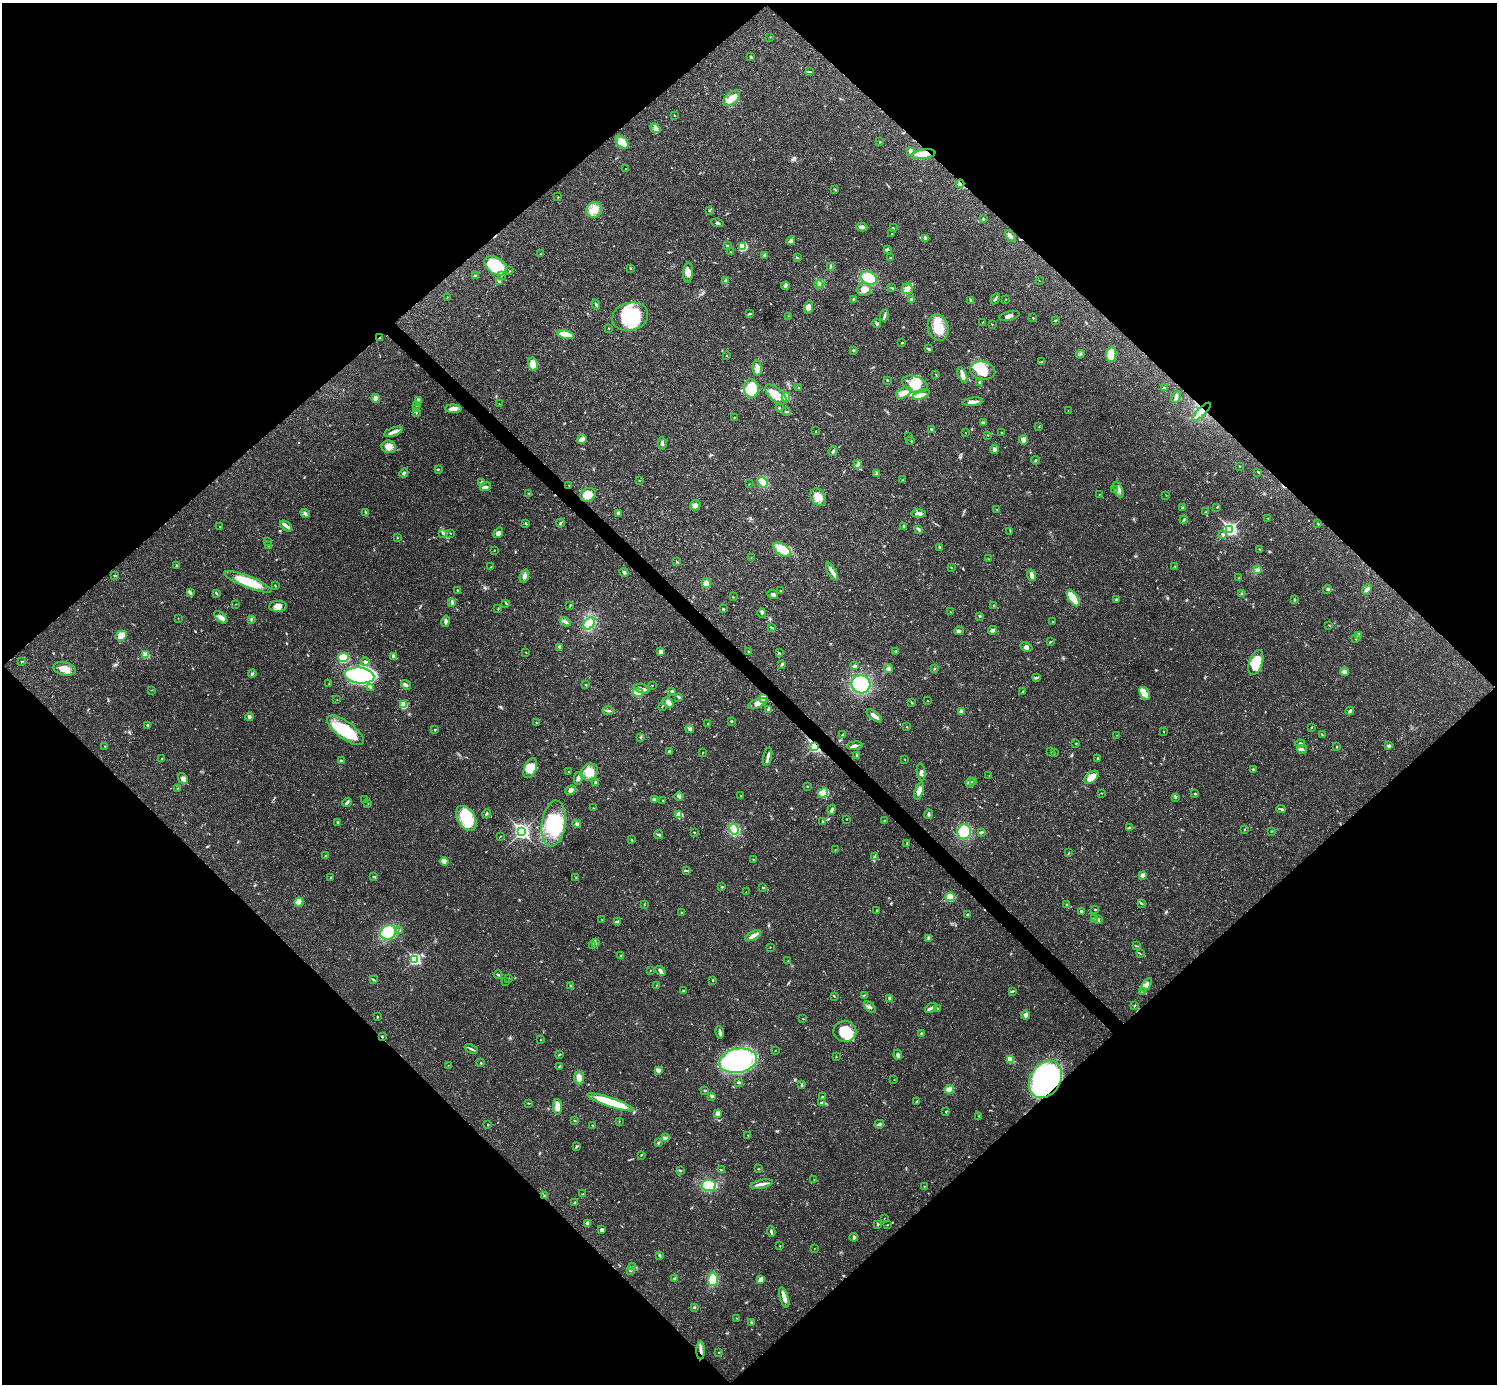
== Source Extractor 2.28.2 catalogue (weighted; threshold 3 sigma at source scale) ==
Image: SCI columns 1-5978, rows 158-5682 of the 5981 x 5981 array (HDU 1 of 3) = the unmasked area's bounding box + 8 px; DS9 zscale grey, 4 x 4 block average (1 PNG px = mean of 4 x 4 image px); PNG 1499 x 1386 px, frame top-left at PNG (2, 3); each listed source drawn as its Kron ellipse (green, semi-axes under 4 px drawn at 4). Shown black and unused: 51% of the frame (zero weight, under 3 of 4 exposures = <1% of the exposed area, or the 3 px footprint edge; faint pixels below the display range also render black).
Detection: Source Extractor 2.28.2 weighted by HDU 2 'WHT'. Background 0.0208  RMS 0.0022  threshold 0.0101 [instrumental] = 3 sigma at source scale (4.5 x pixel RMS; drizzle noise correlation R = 1.50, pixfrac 1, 0.05/0.05 arcsec/px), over >= 5 px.
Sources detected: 638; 2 too faint to see at this stretch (4 x 4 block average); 2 inside a brighter object's white glare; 5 cosmic-ray / hot-pixel residue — neither listed nor drawn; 9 coinciding with a brighter row at this scale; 41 inside a brighter listed object's ellipse — not listed separately; of the other 579, all 500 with FLUX_AUTO >= 0.408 (the completeness limit of this list) listed and drawn (79 fainter detections not listed), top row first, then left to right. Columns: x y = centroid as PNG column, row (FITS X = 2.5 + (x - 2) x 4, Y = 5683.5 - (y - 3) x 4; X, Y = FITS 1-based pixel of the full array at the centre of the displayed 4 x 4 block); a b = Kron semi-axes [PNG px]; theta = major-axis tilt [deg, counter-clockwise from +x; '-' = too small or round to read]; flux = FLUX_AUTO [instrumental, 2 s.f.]
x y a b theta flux
770 37 2 2 - 0.55
751 57 3 2 - 1.4
809 72 3 2 - 1.1
732 98 10 5 41 13
674 115 2 2 - 0.47
655 128 5 4 - 4
622 142 7 5 -47 22
880 142 2 2 - 0.75
911 151 4 3 - 4.1
923 154 12 4 7 18
625 169 2 2 - 0.57
960 184 4 3 - 3
835 190 2 2 - 0.59
558 197 2 2 - 0.74
594 210 8 7 - 13
710 210 3 2 - 1.2
983 219 3 2 - 1.3
717 223 6 2 -8 2
862 227 5 3 - 4.2
893 228 3 2 - 1.2
891 233 2 2 - 0.42
1010 236 6 2 -44 2.9
926 238 4 3 - 4.5
791 241 4 3 - 2.9
727 246 2 2 - 4.2
743 247 3 2 - 28
887 249 3 2 - 1.9
730 252 2 2 - 0.73
540 254 2 2 - 0.56
765 255 3 3 - 2.6
797 258 3 2 - 1.2
890 258 3 2 - 0.92
496 266 12 8 -34 58
830 267 2 2 - 0.72
630 268 3 2 - 0.8
510 271 2 2 - 0.84
688 273 10 5 86 7.2
475 275 3 2 - 1.1
502 275 4 2 - 1.2
869 278 8 6 -25 33
726 280 3 3 - 1.6
1039 281 2 2 - 0.43
499 282 2 2 - 8.9
820 283 2 2 - 78
818 284 2 2 - 8.8
785 286 4 2 - 1.2
892 288 2 2 - 0.95
864 289 7 6 - 11
907 289 5 5 - 5.6
447 297 2 2 - 0.74
853 299 3 2 - 0.84
911 299 4 2 - 1.8
995 299 6 2 60 2.6
1006 299 2 2 - 0.7
971 300 2 2 - 8.8
596 305 5 2 - 2.3
808 307 7 4 75 8.8
750 314 4 2 - 1.2
788 316 2 2 - 0.42
884 316 6 2 80 2.7
1009 316 10 3 14 4.7
630 317 18 14 16 73
1033 318 2 2 - 1
1055 320 4 2 - 1.3
983 322 2 2 - 0.44
877 323 5 3 - 2.6
992 324 2 2 - 1.2
938 327 13 10 -73 27
609 328 2 2 - 0.64
566 335 8 3 -11 36
379 338 2 2 - 4.5
902 343 2 2 - 1
929 349 4 2 - 2
853 350 4 2 - 1.3
1080 354 4 2 - 1.8
1111 355 7 5 85 33
726 356 2 2 - 0.42
1042 361 2 2 - 0.86
533 364 7 4 -81 7.8
757 368 8 4 -84 7.5
983 370 13 8 -13 20
936 374 2 2 - 0.46
962 375 8 4 -66 7.1
887 380 2 2 - 1.1
980 382 3 2 - 0.97
915 384 13 8 -19 24
799 388 3 2 - 1.8
1164 388 3 2 - 1.7
751 389 9 7 -80 42
904 393 8 5 30 9.8
776 394 13 6 -41 22
921 394 9 4 22 8.1
786 397 5 4 - 16
1176 397 6 3 63 3.1
376 398 4 3 - 3.7
419 400 4 2 - 2
973 402 10 2 6 8.2
499 404 2 2 - 0.53
416 406 2 2 - 0.43
416 408 2 2 - 0.66
780 408 2 2 - 1.1
453 409 8 4 -1 9.2
1068 411 2 2 - 0.55
786 412 4 2 - 2
1201 412 12 2 44 5.3
417 413 2 2 - 1.1
734 418 2 2 - 0.69
983 423 3 2 - 3.2
1039 427 2 2 - 0.77
931 429 3 2 - 1.7
816 431 2 2 - 0.77
393 432 10 3 20 5
1001 432 2 2 - 0.51
965 433 2 2 - 0.42
988 435 2 2 - 0.46
909 436 2 2 - 0.43
582 439 5 5 - 4.6
1024 440 5 4 - 7
910 441 3 2 - 1.1
662 443 6 2 -83 2.8
389 447 7 6 - 7.8
994 449 4 4 - 2.8
833 451 5 2 - 2
1035 460 4 2 - 1.2
858 464 4 4 - 3.1
1239 466 2 2 - 0.54
438 469 3 2 - 1.3
1258 472 3 2 - 0.88
404 473 5 2 - 1.6
877 473 3 2 - 0.72
639 480 2 2 - 0.44
902 480 2 2 - 0.42
482 482 4 2 - 2
763 482 6 4 -53 23
749 484 2 2 - 0.51
569 485 2 2 - 0.72
485 487 6 3 21 3.5
1114 490 3 2 - 0.81
1118 490 8 4 -65 5.6
528 493 2 2 - 0.67
1099 494 3 2 - 0.61
588 495 8 6 30 17
1166 495 2 2 - 0.51
818 497 9 7 -59 14
695 505 5 5 - 6.2
1217 507 2 2 - 0.44
1183 508 3 2 - 2.6
997 509 2 2 - 0.68
365 512 3 2 - 0.86
1206 512 3 2 - 0.85
618 513 3 2 - 3
918 513 7 3 -5 3.9
305 514 5 3 - 3.1
1268 518 3 2 - 0.92
1184 520 4 2 - 1.4
560 523 4 2 - 1.6
525 524 2 2 - 0.76
1318 524 3 2 - 1.1
219 526 2 2 - 0.56
286 526 7 3 -38 4.4
903 526 3 2 - 1.6
919 529 3 2 - 4
1230 529 3 2 - 300
1010 531 3 2 - 0.79
450 533 3 2 - 0.45
498 533 6 4 55 5.4
443 534 2 2 - 0.73
1222 534 3 2 - 2
397 538 3 2 - 0.97
267 541 2 2 - 0.53
269 546 2 2 - 0.69
940 547 3 2 - 1.5
1260 549 3 2 - 0.74
494 550 2 2 - 0.92
782 550 10 5 -34 25
751 557 2 2 - 0.41
989 559 2 2 - 0.65
677 561 2 2 - 0.6
177 565 2 2 - 2.6
1175 566 2 2 - 0.88
491 567 2 2 - 0.56
951 568 3 2 - 0.69
1258 570 2 2 - 0.72
624 572 4 3 - 2.8
832 572 10 3 -61 6.1
115 575 2 2 - 1
1032 575 6 3 -77 8.2
524 576 7 3 72 3.9
1239 578 2 2 - 0.43
248 582 25 6 -21 45
706 583 5 4 - 6.3
275 586 3 2 - 1.1
1328 589 4 3 - 2.1
1367 589 6 3 49 4.5
457 590 2 2 - 1.2
781 591 2 2 - 1.3
190 592 4 2 - 2.3
216 593 3 2 - 1.1
1242 593 2 2 - 0.52
773 594 5 3 - 3.6
733 597 2 2 - 0.77
1073 598 9 4 -56 50
1116 600 3 2 - 1.9
1294 600 3 2 - 0.74
452 602 3 2 - 1.2
506 603 4 2 - 1.4
236 604 2 2 - 0.48
570 605 3 2 - 0.84
278 606 9 5 4 8.1
993 606 2 2 - 1
498 609 2 2 - 0.63
723 609 2 2 - 1.8
950 612 2 2 - 0.74
762 613 5 2 - 1.9
980 616 3 2 - 0.88
221 617 8 3 -41 9
178 618 2 2 - 0.44
251 619 2 2 - 0.78
446 621 6 3 79 3.4
565 622 6 2 -35 3.3
1053 622 2 2 - 0.44
589 624 7 5 48 39
1329 625 2 2 - 0.68
772 628 2 2 - 0.87
992 630 4 3 - 4.3
959 631 5 3 - 3.4
1358 635 4 3 - 2.5
121 636 6 5 - 12
1356 638 2 2 - 0.71
1050 642 3 2 - 1
559 647 3 2 - 0.94
1026 647 6 4 -27 4.2
748 651 2 2 - 1.5
526 652 2 2 - 0.76
661 652 4 4 - 5.7
896 652 3 2 - 0.64
779 653 3 2 - 1.3
146 655 2 2 - 48
393 656 3 2 - 3.5
343 658 5 4 - 55
22 661 2 2 - 1
365 662 4 3 - 2.2
1256 662 13 6 71 33
782 664 3 2 - 2.4
855 666 3 3 - 3
934 668 2 2 - 0.55
65 669 11 6 -13 14
889 669 4 3 - 2.6
1344 672 4 3 - 4.4
252 674 4 2 - 2
359 676 15 8 -5 340
1037 678 3 2 - 1.5
329 683 2 2 - 0.48
861 684 9 9 - 86
406 685 5 2 - 2.8
586 685 2 2 - 0.79
652 685 2 2 - 0.7
371 687 4 3 - 2.7
642 689 8 2 -20 3.7
152 690 2 2 - 0.53
672 691 2 2 - 2.5
1023 691 3 2 - 1.1
638 692 5 3 - 26
1145 693 7 4 -54 9.3
679 697 3 2 - 1.5
764 698 4 3 - 36
337 699 2 2 - 0.48
928 701 2 2 - 0.79
912 702 2 2 - 0.61
668 703 6 4 -38 6.1
757 703 10 4 22 8.9
404 705 4 3 - 20
662 707 3 2 - 0.63
768 709 4 3 - 2.5
608 710 6 2 -1 2.6
961 711 3 3 - 2.6
1350 711 4 2 - 2.6
874 716 9 3 -38 7.2
249 717 4 3 - 5.2
731 721 3 2 - 1.3
536 722 2 2 - 0.51
708 724 3 2 - 0.72
148 725 3 2 - 2
907 727 2 2 - 0.89
1312 728 2 2 - 0.52
435 729 3 2 - 1.1
690 729 4 3 - 2.2
346 730 22 8 -36 55
1163 731 2 2 - 0.69
842 735 3 2 - 1.1
1116 735 2 2 - 0.46
1322 735 3 2 - 0.85
640 737 3 2 - 1.1
1076 743 2 2 - 0.81
1300 744 5 3 - 3.2
105 746 2 2 - 0.73
815 746 3 2 - 280
855 746 8 2 5 4.5
1337 746 3 2 - 0.78
1389 746 4 2 - 2.6
1302 749 5 2 - 2.5
669 751 4 2 - 1.4
703 752 2 2 - 0.52
1051 752 2 2 - 0.49
1054 752 2 2 - 0.57
857 756 3 2 - 0.98
768 757 9 2 77 4.6
162 758 2 2 - 0.75
1097 758 3 2 - 1.5
905 759 2 2 - 0.62
341 761 4 2 - 2
530 768 10 6 67 16
1253 769 2 2 - 0.79
569 772 2 2 - 0.47
589 772 9 7 41 19
921 772 8 2 -83 3.3
989 776 2 2 - 0.52
1091 777 8 5 41 18
578 778 6 4 77 4.4
183 779 6 4 -53 5.4
973 782 3 2 - 1.7
596 783 3 2 - 3.3
970 783 5 2 - 2.2
807 786 2 2 - 1.1
177 788 2 2 - 0.55
571 790 5 3 - 3.4
919 791 9 3 71 9.2
823 793 6 4 49 6.2
1102 793 2 2 - 0.62
1195 794 2 2 - 1.4
741 795 2 2 - 0.51
679 796 4 3 - 2.4
1175 797 4 2 - 1.1
365 799 3 2 - 0.5
654 799 4 2 - 2.4
663 801 2 2 - 0.87
347 802 5 2 - 2.9
368 804 2 2 - 0.49
593 808 2 2 - 0.64
1281 809 5 2 - 1.8
832 810 5 2 - 3.1
487 813 4 2 - 1.8
678 814 4 3 - 3
929 814 5 2 - 2.4
466 818 13 9 -57 46
847 819 2 2 - 0.62
884 820 2 2 - 0.57
823 821 2 2 - 0.95
337 822 2 2 - 0.81
554 823 23 12 82 64
577 824 4 3 - 2.6
1129 828 3 2 - 1.3
734 829 5 4 - 44
1244 829 2 2 - 0.64
522 831 4 3 - 320
1272 831 2 2 - 0.44
694 832 2 2 - 0.64
964 832 7 7 - 57
981 832 3 2 - 2.1
659 835 4 2 - 2.3
500 836 2 2 - 0.61
631 840 2 2 - 1.1
907 844 3 2 - 1.2
835 850 2 2 - 0.41
1068 853 3 2 - 0.91
325 855 2 2 - 0.55
875 857 3 2 - 1.1
753 859 2 2 - 0.55
444 861 4 4 - 7.5
686 871 3 2 - 1.2
1142 875 4 3 - 3.8
373 876 3 2 - 0.99
330 877 2 2 - 0.69
576 878 2 2 - 0.54
722 887 3 2 - 1
763 887 2 2 - 2.5
746 892 2 2 - 1.3
950 897 4 4 - 25
299 902 4 4 - 24
1141 903 3 2 - 0.96
644 905 2 2 - 0.54
1066 905 2 2 - 0.68
1095 909 2 2 - 1.2
877 910 2 2 - 0.73
1081 911 2 2 - 2.2
682 913 2 2 - 0.59
968 915 3 2 - 2.3
1095 918 3 3 - 2.9
602 920 2 2 - 0.46
1098 920 4 3 - 2.4
617 922 4 2 - 1.9
400 931 2 2 - 0.69
388 932 8 7 - 72
753 936 8 4 28 6.2
929 938 3 2 - 1.7
595 943 3 3 - 2
593 946 2 2 - 0.62
1136 946 3 2 - 0.99
770 947 2 2 - 0.42
1140 953 2 2 - 0.56
621 956 3 2 - 1.6
415 959 3 2 - 190
788 961 2 2 - 0.74
650 970 2 2 - 0.69
660 971 6 3 -38 3
498 975 4 2 - 1.6
509 978 2 2 - 0.45
373 980 4 2 - 1.1
713 980 2 2 - 1.1
505 981 2 2 - 0.47
1147 985 7 3 56 4.6
571 986 3 2 - 1.8
656 986 2 2 - 0.44
683 991 3 2 - 0.77
1013 991 4 2 - 1.5
1143 991 4 2 - 1.7
865 995 3 2 - 0.92
834 996 3 2 - 1.1
889 998 4 2 - 2.9
1134 1005 2 2 - 0.72
870 1007 7 2 -41 3.2
931 1008 6 2 32 3.1
938 1009 2 2 - 1.2
1026 1015 4 3 - 5.6
377 1017 2 2 - 1.3
803 1019 2 2 - 0.43
845 1031 11 10 - 39
720 1032 6 2 -82 4.1
921 1033 3 2 - 1
382 1037 2 2 - 0.98
540 1040 2 2 - 0.57
471 1049 7 2 -24 2.4
775 1050 2 2 - 0.58
559 1054 4 2 - 1.1
898 1055 5 3 - 3.7
836 1056 2 2 - 0.5
1010 1059 2 2 - 45
738 1061 19 12 10 190
481 1063 2 2 - 1.2
449 1065 2 2 - 0.46
559 1066 4 2 - 1.1
658 1070 4 3 - 4.9
579 1078 7 5 -85 7.6
894 1079 2 2 - 0.41
1045 1079 20 15 57 300
739 1082 4 2 - 1.7
802 1085 3 2 - 1.3
949 1090 5 3 - 19
704 1091 2 2 - 1.1
712 1096 2 2 - 7.9
822 1097 3 2 - 0.88
917 1101 2 2 - 0.79
610 1102 24 4 -19 69
528 1103 3 2 - 1.1
821 1103 3 2 - 2.3
557 1107 8 3 -86 15
946 1111 2 2 - 1.1
718 1114 4 3 - 5.2
979 1116 2 2 - 0.5
575 1121 3 2 - 1.4
619 1122 2 2 - 0.51
879 1124 5 3 - 2.7
488 1125 2 2 - 0.91
592 1125 2 2 - 0.64
748 1135 3 2 - 1.1
665 1138 3 2 - 1.5
658 1143 3 2 - 1.4
577 1146 3 2 - 1.1
641 1155 3 2 - 0.74
758 1169 2 2 - 0.83
680 1170 3 2 - 1.2
721 1170 4 2 - 1.2
814 1179 2 2 - 0.62
761 1184 11 3 13 7
709 1185 7 5 -6 41
924 1186 2 2 - 0.55
583 1194 2 2 - 0.5
545 1196 2 2 - 3.6
574 1203 2 2 - 0.69
884 1218 2 2 - 0.54
587 1223 4 3 - 3.7
878 1224 3 2 - 2.3
887 1225 2 2 - 0.46
602 1230 3 2 - 4
771 1231 5 2 - 2.3
854 1237 4 2 - 2.5
780 1246 2 2 - 0.61
814 1248 2 2 - 0.46
659 1255 3 3 - 1.4
632 1267 2 2 - 1
630 1271 2 2 - 0.68
674 1279 3 2 - 1.3
713 1279 6 5 - 31
761 1280 4 3 - 9.6
784 1297 10 3 -72 8.9
694 1307 3 2 - 1.2
737 1318 2 2 - 0.59
751 1323 2 2 - 3.7
701 1350 9 2 -90 5.9
718 1352 2 2 - 0.59
Overlapping masked pixels (flux is a lower limit): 9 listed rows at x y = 923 154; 960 184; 379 338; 1201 412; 764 698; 815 746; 382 1037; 1045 1079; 701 1350
Diffuse or blended objects may show on this block-average render without a row.